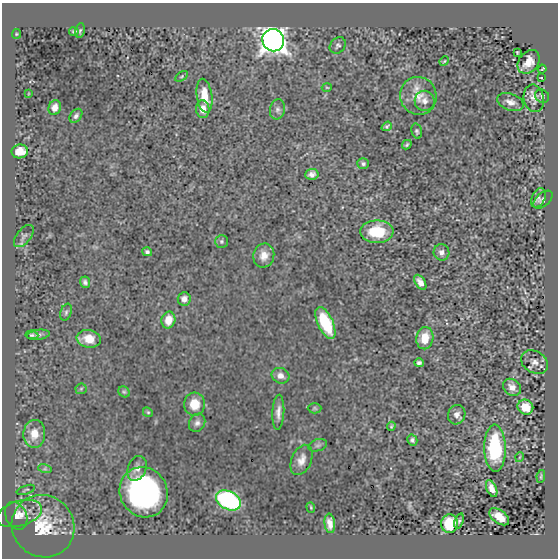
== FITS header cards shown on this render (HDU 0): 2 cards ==
NAXIS1  =                  556 /
NAXIS2  =                  556 /

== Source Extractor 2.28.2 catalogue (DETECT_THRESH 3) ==
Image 556 x 556 px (HDU 0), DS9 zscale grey, 1 PNG px = 1 image px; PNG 560 x 560 px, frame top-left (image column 1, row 556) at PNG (2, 3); each listed source drawn as its Kron ellipse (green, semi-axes under 4 px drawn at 4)
Background -6.24e-08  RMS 0.0011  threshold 0.00341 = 3 sigma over >= 5 px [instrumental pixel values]
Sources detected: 82; all 82 listed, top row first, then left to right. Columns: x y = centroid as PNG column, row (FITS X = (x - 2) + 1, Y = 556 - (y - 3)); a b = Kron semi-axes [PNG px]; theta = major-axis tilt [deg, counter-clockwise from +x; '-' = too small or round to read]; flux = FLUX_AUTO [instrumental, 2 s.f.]
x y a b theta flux
80 31 8 4 80 0.13
74 32 5 4 - 0.11
16 34 5 4 - 0.091
273 40 11 10 - 68
338 45 9 7 45 0.21
517 52 3 2 - 0.073
444 61 5 4 - 0.085
529 62 13 9 53 0.93
542 69 4 2 - 0.055
182 76 7 4 32 0.12
541 78 3 2 - 0.045
327 87 5 3 - 0.066
28 94 3 2 - 0.055
204 96 17 7 -82 1.4
418 96 19 18 - 1.3
542 96 7 6 - 0.18
534 98 14 10 -78 0.6
425 101 10 10 - 0.39
510 102 14 8 -20 0.5
55 108 7 6 - 0.56
203 109 9 6 -84 0.72
277 109 10 7 78 0.29
76 116 8 5 52 0.21
387 126 5 4 - 0.12
417 131 8 5 -75 0.15
407 145 5 3 - 0.11
20 151 8 7 - 1
363 164 6 5 - 0.15
312 174 7 5 5 0.34
538 198 10 6 63 0.29
543 200 11 6 40 0.21
377 232 16 11 -1 2.9
24 236 13 7 51 0.24
221 241 6 6 - 0.15
147 252 5 4 - 0.15
441 252 8 8 - 0.31
264 255 12 10 76 0.71
85 282 5 5 - 0.19
420 282 8 5 -56 0.43
184 299 7 6 - 0.36
66 312 9 5 71 0.18
168 320 8 7 - 1
325 323 17 7 -65 3.6
32 335 6 4 -7 0.14
38 335 11 5 9 0.22
425 338 11 8 82 1.4
89 339 12 8 -9 1.2
535 362 14 10 -30 0.5
419 363 4 4 - 0.19
280 376 9 7 -24 0.45
512 387 10 7 -37 0.57
81 389 6 5 - 0.13
124 392 6 5 - 0.12
194 404 11 10 - 1.3
525 407 8 7 - 1.1
315 408 7 5 -1 0.12
148 412 5 4 - 0.1
278 412 17 6 87 0.5
457 415 10 8 73 0.41
197 423 9 7 60 0.31
391 426 4 3 - 0.075
34 434 14 11 88 1.1
412 440 5 5 - 0.18
318 445 9 6 18 0.18
495 448 23 11 -88 5.6
520 457 5 3 - 0.054
301 460 16 10 67 0.67
137 468 13 9 68 0.47
45 469 7 4 -18 0.14
541 476 6 4 80 0.12
492 489 9 5 -66 0.55
26 490 9 3 19 0.081
144 492 25 23 -61 14
228 500 13 9 -27 13
311 507 5 4 - 0.083
19 514 23 12 17 0.98
16 516 14 10 -64 0.46
499 517 11 6 -36 0.94
459 521 8 4 71 0.14
330 523 9 5 -83 0.53
449 524 9 8 - 2.5
43 526 32 30 -41 3.3